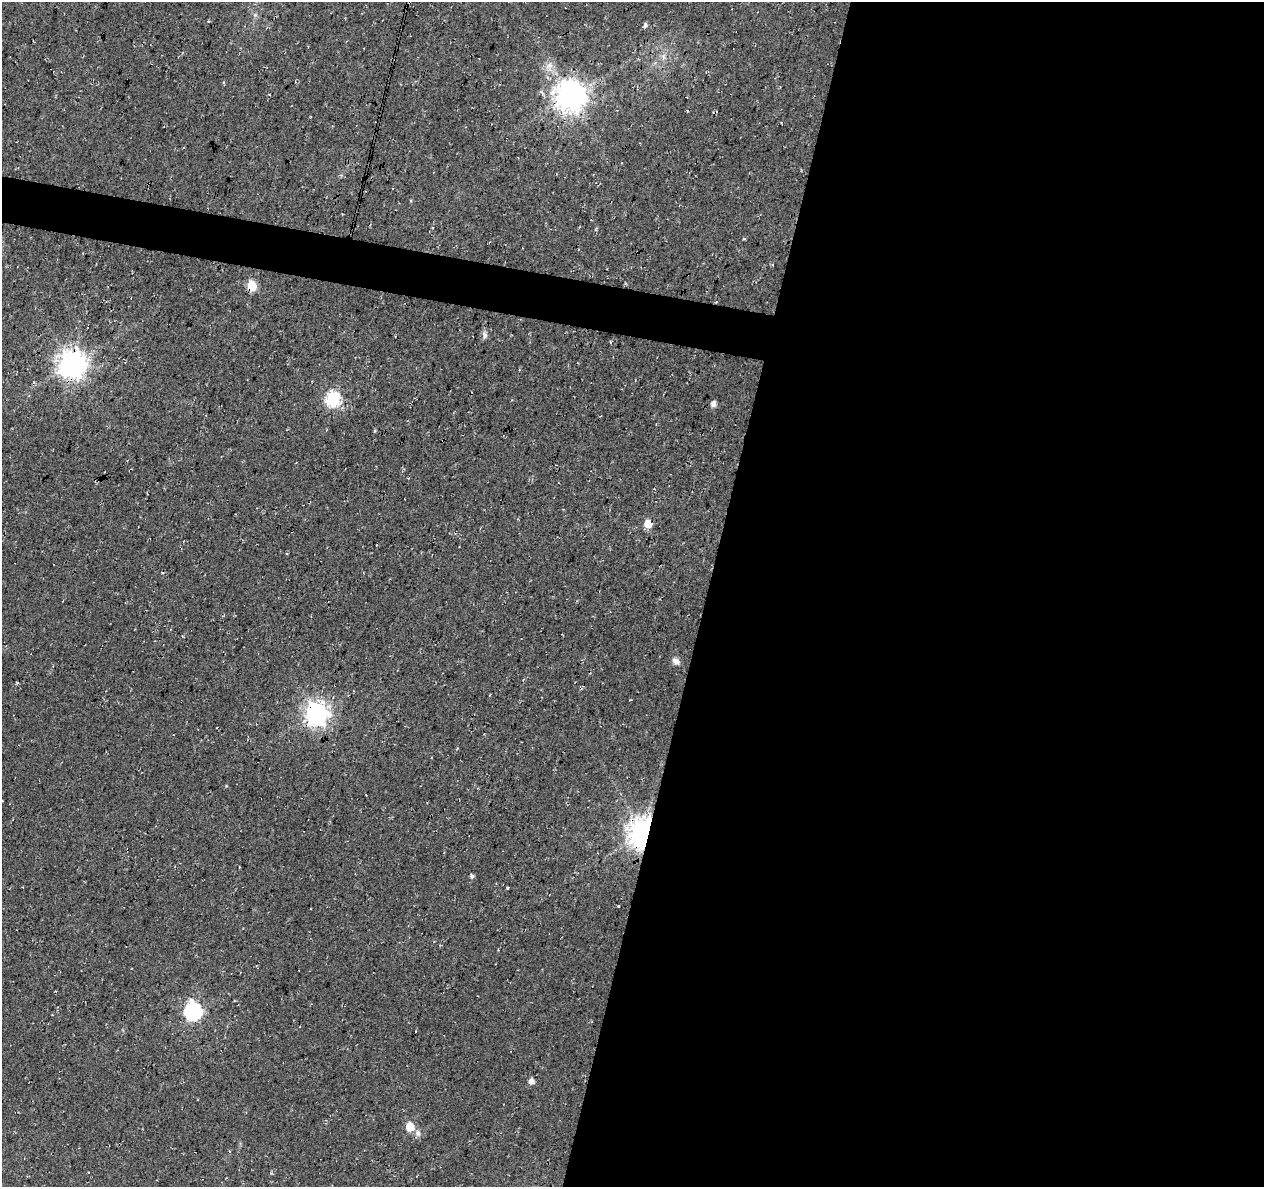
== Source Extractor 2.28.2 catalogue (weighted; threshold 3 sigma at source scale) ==
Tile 12 of 4 x 4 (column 4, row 3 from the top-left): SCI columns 3788-5049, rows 1410-2594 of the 5059 x 5250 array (HDU 1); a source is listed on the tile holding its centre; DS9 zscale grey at full resolution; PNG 1266 x 1189 px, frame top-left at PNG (2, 2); no overlay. Shown black and unused: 47% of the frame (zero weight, under 3 of 4 exposures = <1% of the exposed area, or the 3 px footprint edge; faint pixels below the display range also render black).
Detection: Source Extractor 2.28.2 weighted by HDU 2 'WHT'; one run over the whole footprint, this tile lists its part. Background 0.0177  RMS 0.0054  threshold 0.0241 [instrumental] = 3 sigma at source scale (4.5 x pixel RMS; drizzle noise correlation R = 1.50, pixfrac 1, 0.0396/0.0396 arcsec/px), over >= 5 px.
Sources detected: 22; all 22 listed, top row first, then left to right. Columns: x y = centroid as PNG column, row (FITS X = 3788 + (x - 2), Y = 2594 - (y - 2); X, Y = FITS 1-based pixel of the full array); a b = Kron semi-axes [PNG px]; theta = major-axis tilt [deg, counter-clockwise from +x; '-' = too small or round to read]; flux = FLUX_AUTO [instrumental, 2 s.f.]
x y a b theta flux
645 25 6 4 75 1.3
663 56 7 5 -90 1.5
549 66 12 9 56 4.1
570 96 9 9 - 850
687 111 3 3 - 0.49
744 238 4 3 - 0.63
252 286 6 5 - 29
485 335 11 6 -82 1.9
71 364 9 9 - 640
333 399 7 6 - 95
713 404 6 5 - 2.9
648 524 6 6 - 8.9
676 661 10 7 -46 2.9
316 714 8 8 - 410
643 834 9 7 83 850
472 876 5 4 - 1.3
618 906 3 2 - 0.61
498 950 3 2 - 0.43
193 1012 8 7 - 160
531 1081 6 5 - 3.1
410 1127 6 5 - 14
418 1133 8 7 - 2.1
Overlapping masked pixels (flux is a lower limit): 4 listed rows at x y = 252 286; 71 364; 316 714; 643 834